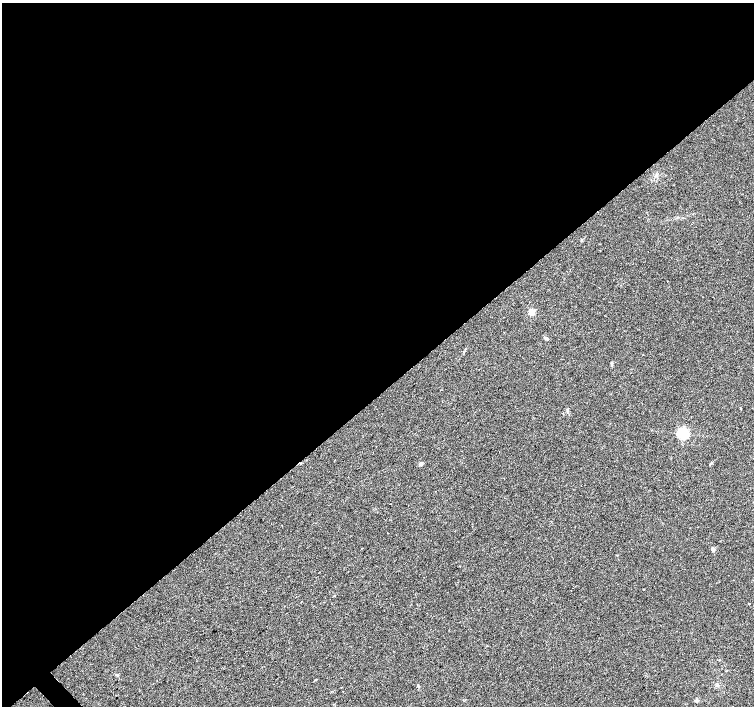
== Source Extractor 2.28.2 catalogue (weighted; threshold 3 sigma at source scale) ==
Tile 2 of 4 x 4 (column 2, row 1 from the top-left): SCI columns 1509-3012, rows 4433-5839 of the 6020 x 5987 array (HDU 1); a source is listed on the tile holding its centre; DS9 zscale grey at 2 x 2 block average (1 PNG px = mean of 2 x 2 image px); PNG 756 x 708 px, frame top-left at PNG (2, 3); no overlay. Shown black and unused: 56% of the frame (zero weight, under 2 of 3 exposures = <1% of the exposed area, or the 3 px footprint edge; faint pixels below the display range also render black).
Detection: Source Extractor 2.28.2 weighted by HDU 2 'WHT'; one run over the whole footprint, this tile lists its part. Background 0.0335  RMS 0.0046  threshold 0.0208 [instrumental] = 3 sigma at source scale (4.5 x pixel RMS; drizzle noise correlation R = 1.50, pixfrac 1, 0.0396/0.0396 arcsec/px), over >= 5 px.
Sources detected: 10; all 10 listed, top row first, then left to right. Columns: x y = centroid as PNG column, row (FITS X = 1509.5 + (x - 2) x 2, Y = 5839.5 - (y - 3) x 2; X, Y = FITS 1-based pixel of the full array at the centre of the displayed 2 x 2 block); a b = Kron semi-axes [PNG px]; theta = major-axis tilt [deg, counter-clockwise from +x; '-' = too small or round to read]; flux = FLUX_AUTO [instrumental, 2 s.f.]
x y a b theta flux
531 312 7 6 - 5.9
546 338 5 3 - 2.3
567 410 4 3 - 1.2
683 433 3 3 - 170
421 464 3 3 - 4.8
713 549 5 3 - 2
749 603 2 2 - 0.6
117 675 3 3 - 1.2
316 679 3 2 - 0.8
696 700 4 3 - 1.4
Diffuse or blended objects may show on this block-average render without a row.